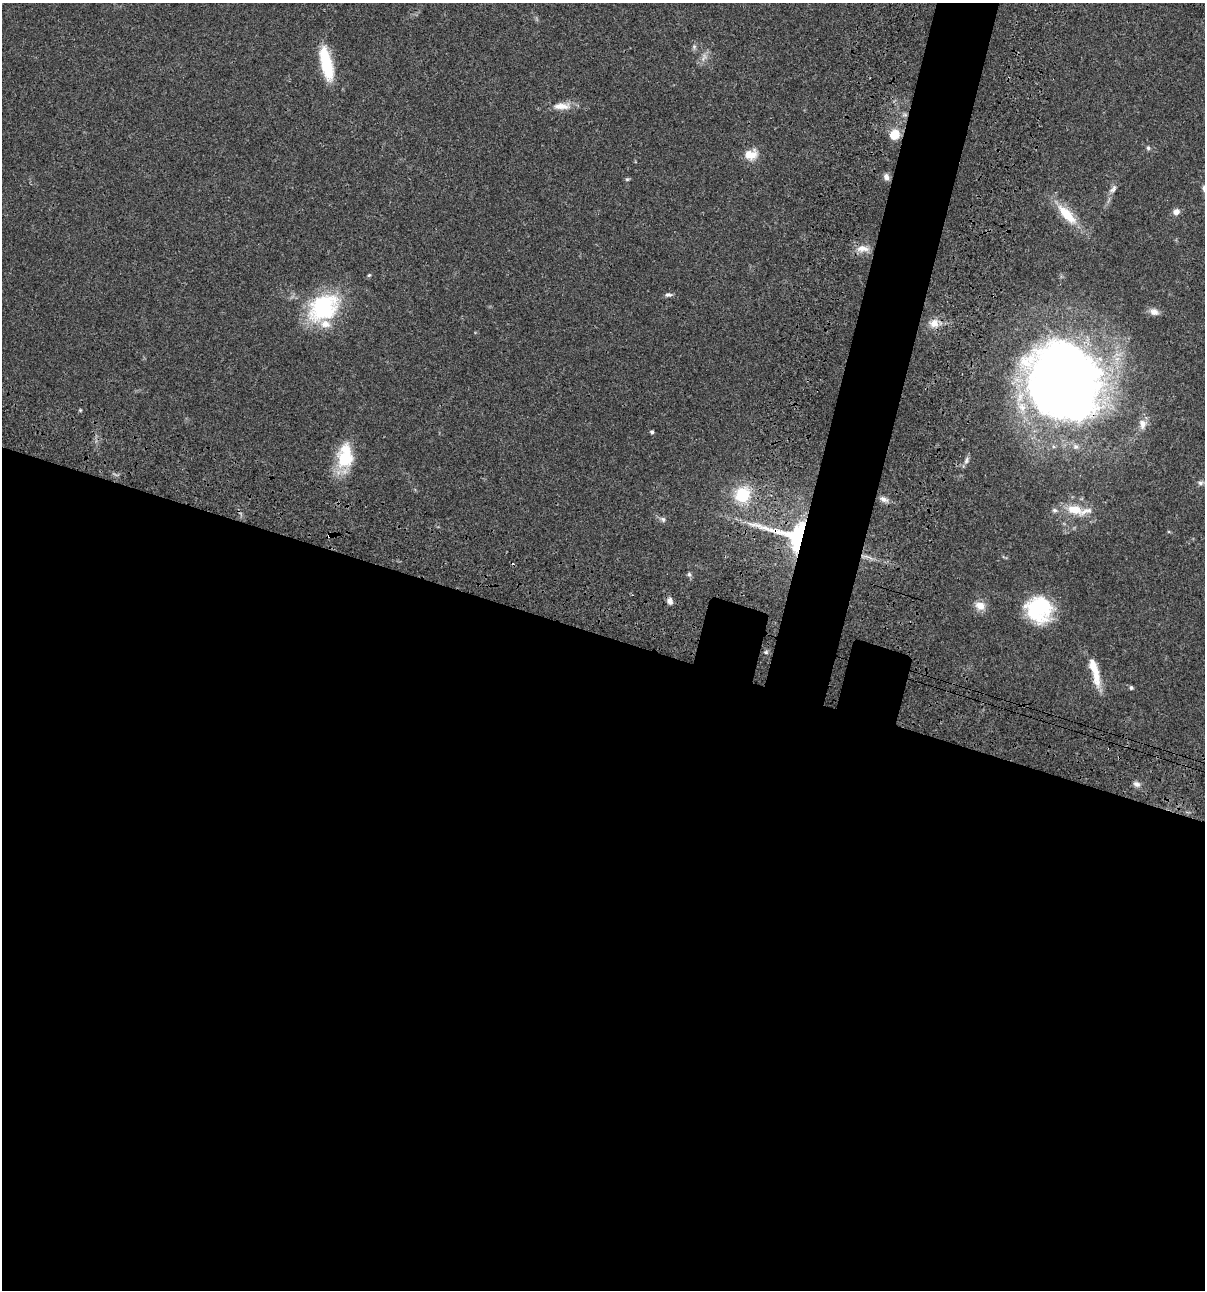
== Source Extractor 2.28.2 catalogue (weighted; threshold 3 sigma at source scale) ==
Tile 14 of 4 x 4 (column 2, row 4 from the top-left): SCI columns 1438-2640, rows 120-1407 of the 5405 x 5390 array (HDU 1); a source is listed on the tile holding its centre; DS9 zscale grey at full resolution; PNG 1207 x 1292 px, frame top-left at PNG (2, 3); no overlay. Shown black and unused: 54% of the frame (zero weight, under 3 of 4 exposures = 9% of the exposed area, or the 3 px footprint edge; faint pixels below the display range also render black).
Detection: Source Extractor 2.28.2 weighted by HDU 2 'WHT'; one run over the whole footprint, this tile lists its part. Background 0.0473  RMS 0.0054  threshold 0.0244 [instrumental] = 3 sigma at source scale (4.5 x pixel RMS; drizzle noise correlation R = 1.50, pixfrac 1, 0.05/0.05 arcsec/px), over >= 5 px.
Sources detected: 48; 2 inside a brighter object's white glare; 1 cosmic-ray / hot-pixel residue — not listed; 4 inside a brighter listed object's ellipse — not listed separately; the other 41 listed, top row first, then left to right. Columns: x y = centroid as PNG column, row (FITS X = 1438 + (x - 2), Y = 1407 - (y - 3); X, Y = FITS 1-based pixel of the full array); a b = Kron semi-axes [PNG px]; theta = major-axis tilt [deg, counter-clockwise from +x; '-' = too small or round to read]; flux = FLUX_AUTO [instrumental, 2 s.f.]
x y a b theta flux
694 47 6 6 - 1
704 58 15 5 64 2.6
326 64 39 12 -77 21
562 106 25 9 0 6.4
905 115 7 4 -18 1.1
894 135 9 7 53 12
1148 148 6 5 - 0.95
751 154 17 14 11 6.7
886 177 9 7 -69 2.2
627 179 5 5 - 0.76
1113 189 13 6 44 2.2
1176 212 7 6 - 3
1067 215 33 12 -46 14
862 248 18 9 -1 4.9
369 275 5 4 - 0.66
668 295 10 5 6 1.3
324 305 49 27 36 43
1154 312 11 8 -17 3.1
934 323 12 11 - 5.1
1061 381 56 54 53 670
1142 424 14 9 -85 3.5
652 432 4 4 - 1
1076 446 7 7 - 1.7
345 459 22 20 86 21
966 460 11 6 71 1.8
1200 483 9 6 -2 1.6
742 495 18 17 - 20
884 499 12 6 -26 2.5
1055 510 8 6 -1 1.3
1075 510 20 11 -10 11
663 519 7 6 - 1.4
329 535 6 5 - 0.88
792 535 68 36 -15 75
689 574 6 5 - 1
670 601 9 6 -67 2.3
980 606 13 11 -26 5.1
1039 609 29 27 -52 35
766 652 5 5 - 0.87
1096 676 33 10 -81 9.4
1131 688 5 4 - 0.89
1137 784 9 7 -23 2.1
Overlapping masked pixels (flux is a lower limit): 4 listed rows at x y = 905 115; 1061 381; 329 535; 792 535